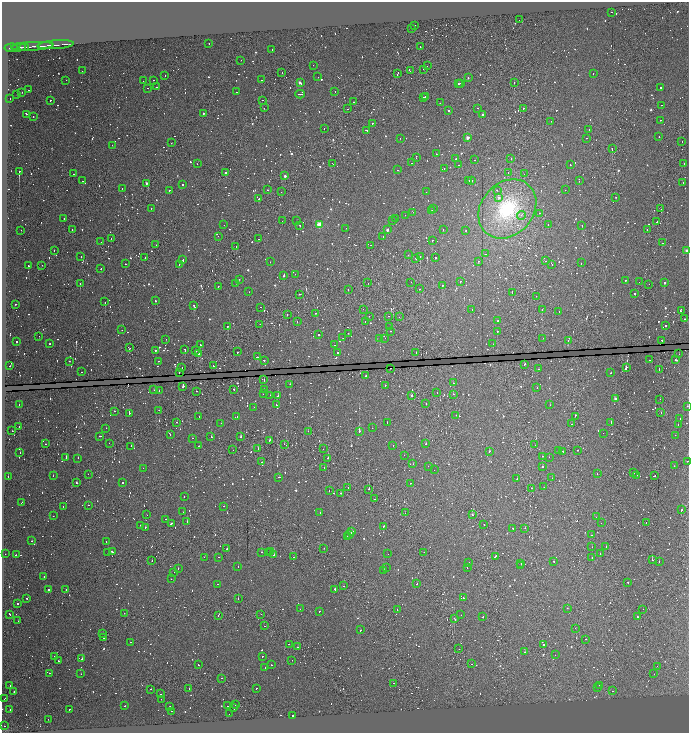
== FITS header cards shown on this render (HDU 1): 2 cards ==
NAXIS1  =                 1373
NAXIS2  =                 1462

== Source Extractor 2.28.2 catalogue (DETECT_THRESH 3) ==
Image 1373 x 1462 px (HDU 1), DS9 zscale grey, zoomed out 1/2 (1 PNG px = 2 x 2 image px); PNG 691 x 735 px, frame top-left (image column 1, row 1462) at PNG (2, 2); each listed source drawn as its Kron ellipse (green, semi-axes under 4 px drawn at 4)
Background 0.336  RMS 1.9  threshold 5.61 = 3 sigma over >= 5 px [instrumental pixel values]
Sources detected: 1980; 624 cannot appear on this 1/2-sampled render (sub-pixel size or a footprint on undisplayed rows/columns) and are neither listed nor drawn; of the other 1356, the 500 brightest by FLUX_AUTO listed and drawn (856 fainter detections omitted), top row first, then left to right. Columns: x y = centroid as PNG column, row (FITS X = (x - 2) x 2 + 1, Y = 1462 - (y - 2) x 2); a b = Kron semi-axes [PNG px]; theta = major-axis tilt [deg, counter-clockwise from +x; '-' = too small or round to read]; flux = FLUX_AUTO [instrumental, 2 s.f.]
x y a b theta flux
612 12 2 2 - 1300
519 20 2 1 - 1200
414 25 2 1 - 2700
411 29 2 1 - 2800
209 43 2 1 - 4400
55 45 18 1 4 2500
32 46 21 1 4 4900
19 47 7 2 3 2600
24 47 5 1 - 1700
420 47 2 1 - 5200
11 48 7 2 5 3000
272 49 2 1 - 2000
241 60 2 1 - 1400
313 65 2 1 - 1500
427 66 2 1 - 1400
424 69 2 1 - 2300
82 71 2 1 - 3800
410 71 2 2 - 2900
282 73 2 1 - 2100
593 73 2 2 - 4600
398 74 3 1 - 7400
165 75 2 2 - 10000
318 77 2 2 - 3700
468 78 2 2 - 1100
66 80 2 1 - 1500
154 80 2 1 - 2200
262 80 2 1 - 2100
143 81 2 2 - 1200
514 82 2 1 - 6200
300 83 3 2 - 7300
461 83 2 1 - 1200
458 84 2 1 - 4800
156 87 2 1 - 1300
147 88 2 2 - 1400
660 88 2 2 - 1700
28 90 2 1 - 1300
335 91 2 2 - 3200
22 92 2 1 - 1700
236 92 2 2 - 1600
300 94 5 2 - 8800
17 95 2 1 - 1200
423 97 2 1 - 3000
425 97 2 1 - 1600
10 98 2 1 - 2100
50 100 2 2 - 3800
262 100 2 1 - 1300
354 102 2 1 - 1700
440 103 2 1 - 3100
661 105 2 1 - 1200
264 108 2 1 - 2100
477 108 2 2 - 2600
523 108 2 1 - 3900
347 109 2 1 - 2500
448 111 2 2 - 1300
203 113 2 2 - 1400
26 114 2 2 - 7300
483 114 2 2 - 1600
33 116 2 1 - 1300
661 120 2 1 - 1700
551 121 2 2 - 6300
372 123 2 1 - 2500
324 129 2 1 - 2600
366 130 3 2 - 1300
589 130 2 2 - 4200
659 136 2 2 - 1200
467 137 2 2 - 5700
400 138 2 2 - 1600
587 138 2 1 - 1600
682 142 2 1 - 1400
171 143 2 1 - 6600
112 145 2 1 - 1100
612 148 2 2 - 2300
436 154 2 2 - 1200
416 158 3 2 - 2600
511 158 2 1 - 1400
455 159 2 2 - 3500
475 160 2 2 - 1800
411 163 2 1 - 1700
684 163 2 1 - 1200
197 164 2 1 - 1500
333 164 3 2 - 1700
458 165 2 2 - 3600
570 165 2 2 - 1300
444 168 2 2 - 1100
398 170 2 2 - 1200
19 171 2 2 - 120000
226 173 2 2 - 1800
508 173 2 1 - 1400
73 174 2 1 - 1100
524 174 2 1 - 3400
285 176 2 2 - 3100
83 181 2 1 - 1300
469 181 2 1 - 11000
472 181 2 2 - 1100
579 181 2 2 - 3300
683 182 2 1 - 2400
146 183 2 2 - 2300
183 184 2 2 - 5400
122 189 2 2 - 5100
169 190 2 2 - 1800
267 190 2 1 - 3200
497 190 2 1 - 9800
565 190 2 2 - 1600
281 192 2 2 - 1500
426 192 2 2 - 2500
616 197 2 1 - 6600
499 198 4 3 - 1200
259 199 2 2 - 3800
151 208 2 1 - 3000
434 208 2 2 - 1600
507 209 32 26 48 41000
661 209 2 1 - 3200
432 210 2 2 - 5200
413 212 2 1 - 2100
540 213 2 1 - 2100
405 215 2 1 - 1100
522 215 4 2 - 1200
396 218 2 1 - 1900
64 219 2 2 - 2900
282 221 2 1 - 1900
296 221 2 1 - 13000
393 221 2 2 - 4100
657 222 2 1 - 5100
319 224 2 2 - 19000
548 224 2 2 - 4000
224 225 2 1 - 1300
300 225 2 2 - 3000
582 225 2 1 - 6200
346 228 2 2 - 2100
21 230 2 1 - 1900
72 230 2 1 - 2300
387 230 2 2 - 3300
443 230 2 1 - 2100
466 230 2 1 - 7000
647 230 2 1 - 5200
218 236 2 1 - 2000
383 236 2 1 - 4600
111 238 2 1 - 2600
259 239 2 1 - 1300
432 240 2 2 - 5000
101 242 2 1 - 1900
662 243 2 2 - 2700
156 245 2 1 - 2800
371 245 2 1 - 4300
236 246 2 1 - 2300
686 250 2 2 - 3800
54 251 2 1 - 2900
486 254 2 2 - 1700
408 255 2 1 - 3600
81 256 2 2 - 2900
420 256 2 1 - 5600
145 258 2 2 - 5300
416 258 2 1 - 12000
436 258 2 2 - 4500
183 260 2 2 - 2900
478 261 2 2 - 2600
545 261 2 1 - 1800
270 262 2 2 - 1500
581 263 2 1 - 4600
126 264 2 1 - 1700
179 264 2 1 - 2100
42 265 2 1 - 1200
552 265 2 2 - 1400
28 266 2 2 - 2000
101 269 2 1 - 2800
295 274 2 1 - 1200
284 275 2 2 - 5200
239 279 2 1 - 2300
625 280 2 2 - 3800
460 281 2 2 - 4400
411 282 2 1 - 5100
639 282 2 2 - 4800
80 283 2 2 - 10000
236 283 2 1 - 1100
368 283 2 1 - 1200
664 283 2 2 - 17000
649 284 2 1 - 1200
443 285 3 2 - 6800
218 286 2 1 - 1400
348 289 2 1 - 1200
419 289 2 2 - 4800
249 292 2 2 - 2900
512 293 3 2 - 2100
300 294 2 1 - 2200
635 294 2 2 - 1700
536 296 2 1 - 1100
155 300 2 2 - 3500
105 302 2 2 - 5000
15 304 2 1 - 1700
194 306 3 2 - 5200
261 307 2 1 - 1600
363 309 2 2 - 5600
472 309 2 1 - 1400
542 310 2 1 - 2500
681 310 3 2 - 2400
559 311 2 1 - 3400
315 313 2 1 - 1600
287 315 2 2 - 7500
369 316 2 1 - 3800
389 316 2 2 - 1200
399 317 2 1 - 2700
685 319 2 1 - 2600
297 321 2 1 - 2000
365 321 2 2 - 1400
497 321 2 1 - 3900
260 324 2 1 - 1500
665 325 2 2 - 5900
228 326 3 2 - 3400
389 327 2 1 - 4600
122 330 2 1 - 2600
390 331 2 1 - 2200
497 331 2 1 - 7700
348 333 2 1 - 1700
319 334 2 2 - 5500
39 336 2 1 - 1100
343 338 2 2 - 1600
380 338 2 2 - 1900
385 338 2 1 - 1200
543 338 2 1 - 1500
166 339 2 1 - 1600
568 340 2 2 - 4100
662 340 2 2 - 3500
16 342 2 2 - 1600
50 344 2 1 - 1100
493 344 2 2 - 1400
201 345 3 2 - 6900
334 345 2 2 - 2700
130 348 3 1 - 3000
185 350 2 2 - 4900
155 351 2 2 - 1600
196 351 2 1 - 2600
237 352 2 1 - 3000
337 353 2 2 - 3100
416 353 2 1 - 2400
198 354 3 2 - 4000
679 354 2 2 - 1300
257 357 3 2 - 3500
264 360 3 1 - 2600
649 360 2 2 - 1800
676 360 3 2 - 5200
69 361 2 1 - 8000
158 361 2 1 - 1300
525 364 3 2 - 2400
10 366 2 1 - 1600
213 366 3 1 - 1700
182 368 2 1 - 2100
390 368 2 1 - 1600
626 368 3 2 - 6000
538 369 2 1 - 2000
659 370 2 2 - 8600
81 372 2 1 - 1600
179 372 2 1 - 1900
611 373 2 1 - 4700
366 376 2 2 - 1300
264 380 2 2 - 5400
453 383 2 2 - 1500
290 384 2 2 - 2100
183 386 3 2 - 14000
385 386 2 2 - 3300
537 388 2 1 - 1800
234 389 2 1 - 31000
264 389 2 2 - 1800
154 390 2 2 - 1300
159 391 2 2 - 1600
196 391 2 1 - 5600
437 393 2 1 - 1200
263 394 2 1 - 2000
453 394 2 1 - 1400
270 395 2 1 - 1900
278 396 2 2 - 3400
412 396 2 2 - 6100
615 398 2 2 - 2500
660 399 2 1 - 1500
19 404 2 2 - 1400
276 404 2 2 - 1700
426 404 2 1 - 1300
550 405 2 1 - 4000
687 406 2 1 - 1300
254 407 2 1 - 1200
159 410 2 1 - 3300
114 411 2 2 - 3600
661 413 2 1 - 1900
129 414 4 2 - 1900
456 415 2 1 - 2800
575 416 2 2 - 4400
199 417 2 1 - 1200
237 417 2 2 - 2000
680 418 2 2 - 1100
177 422 2 2 - 1100
611 422 2 1 - 2000
221 423 2 1 - 1500
387 423 2 2 - 3100
572 424 2 1 - 1500
678 425 2 2 - 6500
19 427 2 1 - 7600
106 428 2 1 - 1300
372 428 2 2 - 1100
12 431 2 1 - 3400
308 431 2 1 - 2100
359 431 2 2 - 25000
603 433 2 1 - 1700
170 434 2 2 - 1300
675 435 2 1 - 1200
100 436 2 2 - 2400
211 437 2 2 - 4700
241 437 2 2 - 6300
192 438 2 2 - 1500
270 440 3 1 - 7100
109 443 2 1 - 1400
426 443 3 2 - 3200
46 444 2 1 - 3600
285 444 3 1 - 1600
535 445 2 1 - 1100
131 446 2 1 - 3100
199 446 2 1 - 1400
393 446 2 1 - 1300
258 449 2 1 - 1700
323 449 2 1 - 1900
233 450 2 1 - 1400
578 450 2 1 - 7700
559 451 2 1 - 1600
563 451 2 1 - 3700
489 452 2 2 - 5000
20 453 2 2 - 2300
404 455 2 1 - 2500
542 456 2 2 - 1900
549 457 2 2 - 3600
66 458 2 2 - 9200
78 458 2 2 - 5500
328 458 2 1 - 2700
687 461 2 1 - 2200
262 462 2 2 - 3100
413 464 2 1 - 2700
428 466 2 1 - 1700
674 466 2 1 - 1100
542 467 2 2 - 5200
143 468 2 1 - 1300
324 468 2 1 - 3700
434 470 2 1 - 1300
597 473 2 2 - 1300
634 473 2 2 - 1600
88 474 2 1 - 1400
53 476 2 2 - 4400
637 476 3 2 - 1400
654 476 2 2 - 3800
8 477 2 1 - 3300
279 477 2 1 - 3400
552 478 2 2 - 2100
517 479 2 1 - 2300
76 483 2 2 - 2400
123 483 2 2 - 2800
411 483 2 2 - 2300
544 487 2 1 - 3200
348 488 2 2 - 1800
532 488 2 1 - 1200
369 489 2 2 - 13000
329 491 2 1 - 2500
341 493 2 2 - 4600
184 497 2 2 - 5500
374 499 2 1 - 1100
22 503 2 1 - 3800
88 505 2 2 - 2300
224 506 2 2 - 2500
63 507 2 1 - 2100
682 510 2 2 - 7000
183 512 2 2 - 1500
320 512 2 2 - 1100
405 513 2 1 - 1200
147 515 2 1 - 1300
473 515 2 2 - 4200
53 516 2 1 - 1200
596 517 2 1 - 3200
166 519 2 2 - 1800
187 521 2 2 - 7700
646 522 2 1 - 1100
172 523 4 1 - 4900
601 523 2 2 - 1100
484 524 2 1 - 3700
140 525 2 1 - 1400
384 526 3 2 - 3700
145 528 2 1 - 5600
512 528 2 1 - 7300
525 528 2 1 - 1900
352 532 4 2 - 6000
350 535 2 1 - 2500
592 535 2 1 - 2200
347 536 2 2 - 1300
32 541 2 2 - 2000
106 542 2 2 - 1100
592 547 2 2 - 1700
606 547 2 1 - 2500
324 548 2 1 - 2200
227 549 2 1 - 7300
270 551 2 2 - 1300
112 552 3 2 - 6500
261 552 2 2 - 3700
424 552 2 1 - 1300
108 553 2 2 - 8500
268 553 2 2 - 1300
5 554 2 1 - 1600
388 554 2 1 - 1100
600 554 2 1 - 3800
16 555 2 2 - 1700
274 555 2 1 - 10000
495 556 2 2 - 7200
204 557 2 1 - 1800
218 557 2 2 - 1200
294 557 2 1 - 2400
592 558 2 1 - 2000
152 560 2 1 - 1100
652 560 2 1 - 12000
554 561 2 1 - 4000
659 561 2 1 - 1900
469 562 2 2 - 2100
521 563 2 1 - 1500
520 566 2 1 - 4100
238 567 2 2 - 3500
386 567 2 1 - 1500
178 568 2 2 - 5100
467 568 2 2 - 2100
384 571 2 2 - 14000
174 572 2 1 - 2600
44 577 2 1 - 1500
171 579 2 1 - 1400
628 582 2 2 - 1500
217 584 2 1 - 1400
417 584 2 1 - 1800
343 586 2 1 - 1300
66 589 2 1 - 2100
335 589 3 2 - 9600
48 590 2 2 - 3600
27 598 2 1 - 2400
238 598 2 1 - 1600
463 598 2 2 - 2600
17 603 2 2 - 1300
567 608 2 1 - 2000
300 609 2 1 - 1700
643 609 2 1 - 1900
397 610 2 1 - 1800
319 611 2 2 - 2300
124 613 2 1 - 1200
10 614 2 2 - 3400
261 614 2 1 - 2400
218 615 3 1 - 7200
461 615 2 1 - 1400
482 617 2 1 - 1800
637 617 2 2 - 2500
454 618 2 1 - 5100
18 621 2 2 - 3100
264 626 2 1 - 2900
575 628 2 1 - 3300
360 630 3 2 - 2500
103 633 2 1 - 2900
104 638 2 1 - 1500
585 639 2 1 - 4200
130 642 2 2 - 3600
289 644 2 2 - 3000
543 645 2 1 - 6000
298 647 2 2 - 3600
459 649 2 1 - 2400
525 652 2 1 - 3800
555 655 2 1 - 3900
55 656 2 1 - 2000
262 656 2 2 - 1200
82 659 2 1 - 6500
292 660 2 1 - 2500
58 661 2 1 - 3100
471 664 2 2 - 3300
198 665 2 2 - 2400
271 665 2 1 - 1200
657 666 2 1 - 1400
265 667 2 2 - 4300
50 673 2 1 - 3800
81 674 2 2 - 4400
654 674 2 2 - 2100
221 678 2 1 - 1300
393 683 2 2 - 2900
599 685 2 1 - 1300
10 686 2 1 - 3200
189 688 2 1 - 1800
598 688 2 1 - 1300
151 689 2 1 - 8700
256 689 2 1 - 5100
14 691 2 2 - 1800
612 691 2 1 - 1600
161 694 2 1 - 1300
5 698 3 2 - 5100
161 699 2 1 - 2900
236 704 2 2 - 5400
125 706 2 1 - 3000
170 706 2 1 - 1800
228 706 2 2 - 1100
234 708 2 2 - 5500
10 710 2 1 - 1200
69 710 2 1 - 3100
171 711 2 2 - 1200
229 714 2 1 - 2200
293 716 2 1 - 2100
48 719 2 1 - 1100
4 726 2 1 - 2400
At the frame edge (FLAGS 8, measured only in part): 2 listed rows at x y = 687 406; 687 461
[856 fainter detections neither listed nor drawn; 624 sub-pixel or undisplayed-footprint detections neither listed nor drawn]